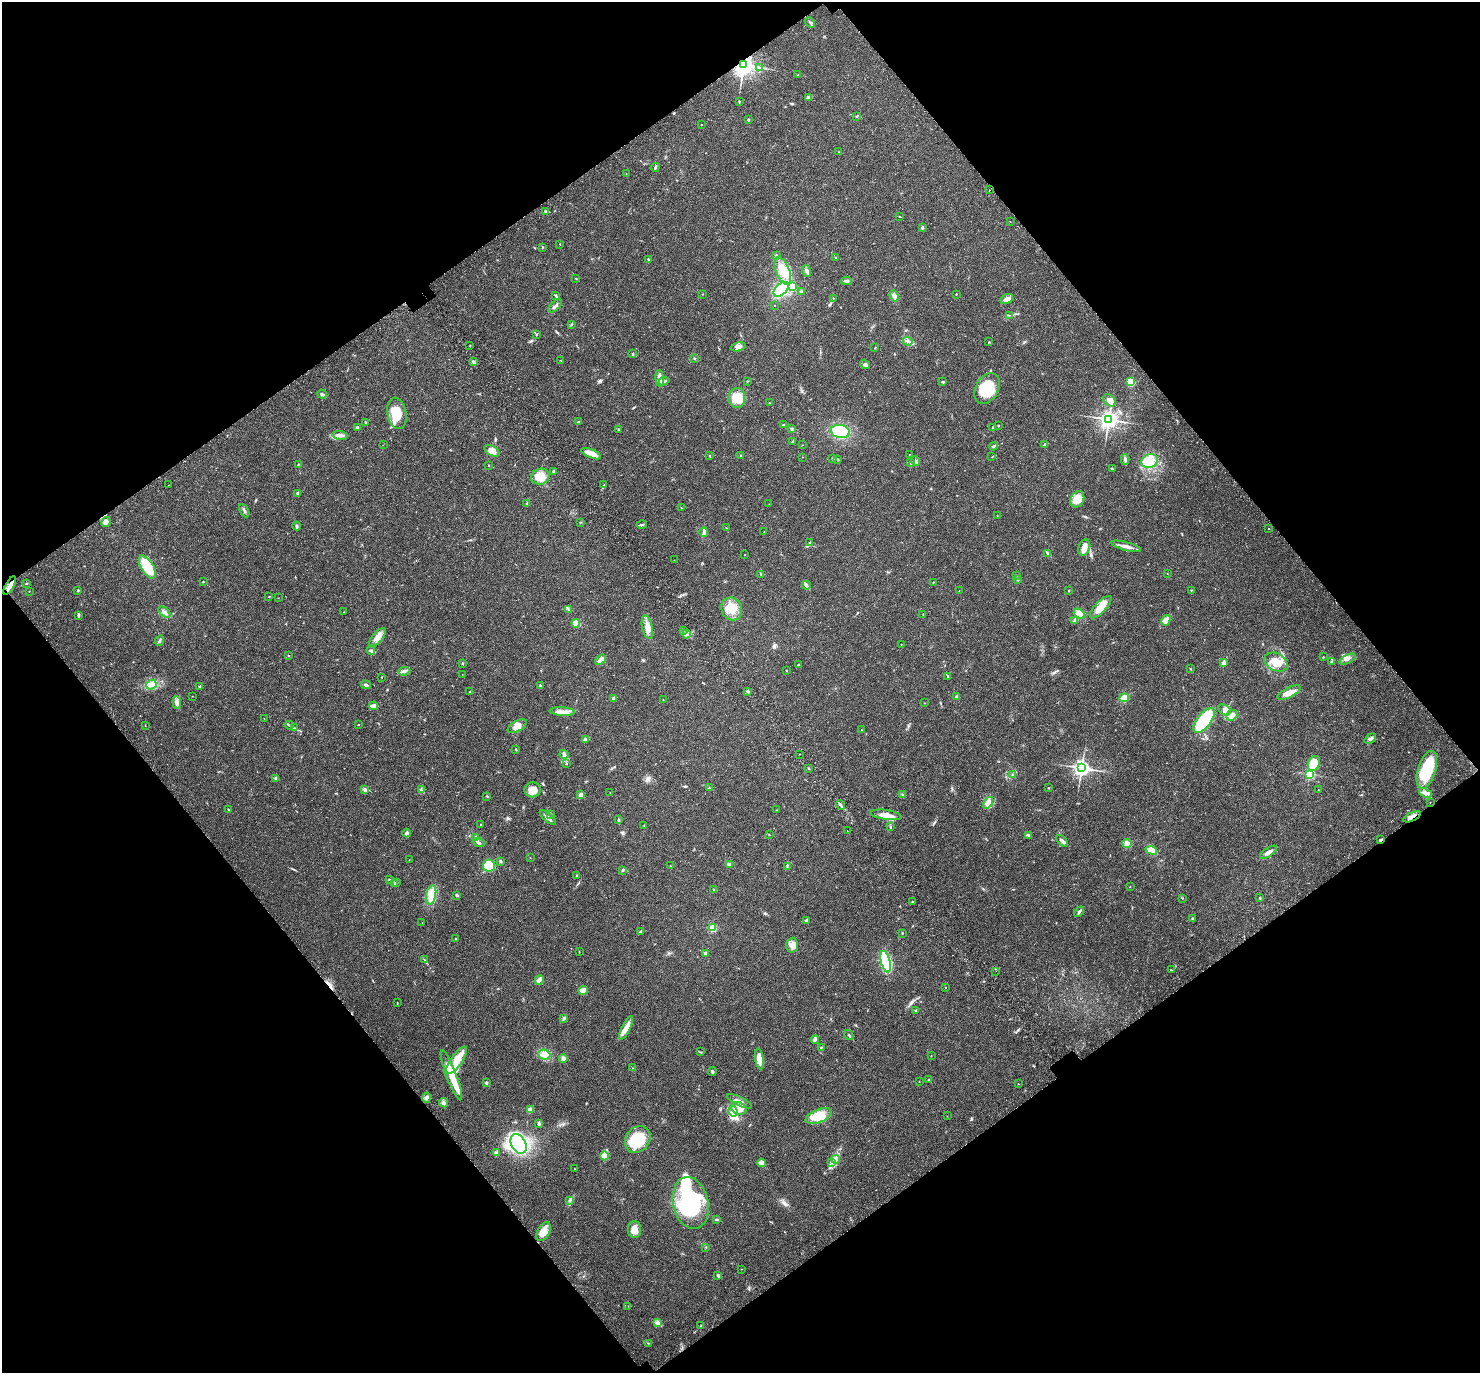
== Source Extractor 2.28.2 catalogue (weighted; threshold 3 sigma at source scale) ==
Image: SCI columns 128-6038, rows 290-5772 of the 6171 x 6121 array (HDU 1 of 3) = the unmasked area's bounding box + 8 px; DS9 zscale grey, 4 x 4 block average (1 PNG px = mean of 4 x 4 image px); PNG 1482 x 1375 px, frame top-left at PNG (2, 2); each listed source drawn as its Kron ellipse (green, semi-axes under 4 px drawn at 4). Shown black and unused: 49% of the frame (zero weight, under 3 of 4 exposures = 9% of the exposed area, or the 3 px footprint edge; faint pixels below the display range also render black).
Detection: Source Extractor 2.28.2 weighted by HDU 2 'WHT'. Background 0.0369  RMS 0.0036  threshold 0.0163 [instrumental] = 3 sigma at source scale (4.5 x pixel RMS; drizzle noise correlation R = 1.50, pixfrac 1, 0.0396/0.0396 arcsec/px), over >= 5 px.
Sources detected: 364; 4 inside a brighter object's white glare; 2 cosmic-ray / hot-pixel residue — neither listed nor drawn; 7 coinciding with a brighter row at this scale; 23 inside a brighter listed object's ellipse — not listed separately; the other 328 listed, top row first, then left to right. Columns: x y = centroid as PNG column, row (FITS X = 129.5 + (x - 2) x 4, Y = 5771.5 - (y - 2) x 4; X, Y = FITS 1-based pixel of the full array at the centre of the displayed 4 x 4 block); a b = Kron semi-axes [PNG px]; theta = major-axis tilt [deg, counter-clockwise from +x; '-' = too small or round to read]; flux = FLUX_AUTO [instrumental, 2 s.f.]
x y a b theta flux
810 22 6 2 -52 3
744 65 3 3 - 1900
759 67 3 2 - 1.7
798 75 2 2 - 0.99
808 97 3 2 - 2.4
739 102 2 2 - 1.1
857 116 2 2 - 1.4
748 120 2 2 - 2.7
701 125 2 2 - 0.93
838 152 2 2 - 1.1
655 167 4 2 - 3.1
626 174 2 2 - 0.67
989 190 2 2 - 0.37
546 211 4 2 - 3.1
899 217 2 2 - 1.1
1010 222 2 2 - 0.43
922 227 2 2 - 4.4
560 244 2 2 - 0.72
542 247 2 2 - 0.76
777 256 3 2 - 2.2
836 257 2 2 - 0.89
648 259 3 2 - 1.9
783 271 15 6 -68 31
807 271 6 3 -73 5.4
576 279 2 2 - 0.85
846 281 5 2 - 3.8
792 286 4 3 - 12
781 289 9 5 42 100
801 291 2 2 - 3.5
702 294 2 2 - 0.45
956 294 2 2 - 1.1
556 296 3 2 - 2.3
894 296 6 4 -65 7.4
833 298 2 2 - 0.85
1007 299 7 4 28 11
774 305 2 2 - 0.68
555 306 8 2 40 5.9
1009 315 2 2 - 0.71
572 324 3 2 - 1.8
536 335 2 2 - 0.87
908 341 5 2 - 3.8
989 342 2 2 - 0.77
470 346 2 2 - 1
738 347 8 3 14 8.3
875 348 2 2 - 0.88
633 354 4 2 - 1.6
694 358 3 2 - 1.3
561 360 3 2 - 1.2
473 361 3 2 - 4.1
865 364 5 3 - 5.5
660 378 8 3 -85 9.5
664 381 5 2 - 4.1
747 381 2 2 - 0.88
943 382 3 2 - 2
1131 382 4 3 - 33
987 388 17 11 60 87
322 394 4 3 - 3.8
737 398 10 8 -89 38
1109 400 7 5 -40 12
769 403 2 2 - 0.69
397 413 16 9 -80 49
1109 419 3 3 - 1300
365 422 3 2 - 1.8
578 422 3 2 - 2.1
783 425 3 2 - 1.7
998 426 3 2 - 1.2
357 427 3 2 - 2.6
992 427 3 2 - 1.2
618 429 3 2 - 2.1
792 429 3 3 - 2.4
840 431 9 6 -10 83
340 435 8 3 -9 7.9
793 441 2 2 - 1.1
1045 444 3 2 - 1.7
383 445 2 2 - 0.44
802 445 2 2 - 0.41
993 446 4 2 - 3
492 451 8 5 -28 16
591 454 10 4 -22 27
909 454 2 2 - 0.48
710 455 2 2 - 0.89
741 456 3 2 - 1.6
802 457 2 2 - 0.7
992 457 2 2 - 0.48
833 459 4 3 - 2.7
837 459 3 2 - 2.2
1125 459 5 2 - 3.2
915 461 5 2 - 2.8
1150 461 8 7 - 23
911 463 2 2 - 7.4
298 464 2 2 - 1.4
489 465 2 2 - 0.97
1112 468 3 2 - 1.8
554 471 3 2 - 5.2
540 477 9 8 - 26
168 485 2 2 - 0.72
604 485 2 2 - 1
297 493 2 2 - 7.2
1077 499 8 6 60 28
527 503 2 2 - 1.3
769 504 2 2 - 0.46
681 508 2 2 - 1
244 511 7 2 -63 4.4
997 515 2 2 - 0.4
106 522 5 4 - 7.2
580 522 2 2 - 0.85
642 525 5 2 - 3.3
297 526 4 3 - 3.1
726 528 2 2 - 0.69
1268 529 2 2 - 1.8
764 531 2 2 - 0.79
704 532 5 3 - 4.5
810 543 4 2 - 2.6
1126 546 15 3 -14 13
1084 548 8 5 72 16
1048 553 3 2 - 1.9
745 555 2 2 - 0.6
674 560 2 2 - 0.68
147 567 13 6 -59 74
1167 573 2 2 - 0.77
761 574 2 2 - 0.75
1017 576 2 2 - 1
1018 580 2 2 - 1.4
203 582 2 2 - 1.1
933 582 2 2 - 0.82
26 583 3 2 - 1.5
806 585 4 2 - 9.8
10 586 10 3 60 12
78 590 2 2 - 1.7
1191 590 2 2 - 0.94
959 591 2 2 - 0.46
1069 591 2 2 - 1.5
29 592 2 2 - 0.48
268 597 2 2 - 0.63
278 598 2 2 - 0.63
1101 607 14 5 46 32
732 609 12 10 -62 38
568 610 2 2 - 1.3
164 612 7 3 -40 6
344 612 2 2 - 0.53
923 614 2 2 - 0.68
1079 614 6 4 -39 17
79 616 4 2 - 3.1
1075 620 3 2 - 2.2
1166 620 5 4 - 18
576 623 4 4 - 23
647 627 12 5 -78 16
684 630 3 2 - 2.1
686 634 4 3 - 5.7
378 637 11 5 49 16
160 640 5 2 - 3.5
901 644 2 2 - 0.56
371 650 4 2 - 2.8
289 656 3 2 - 1
1323 657 2 2 - 1.1
1348 659 9 2 26 5.7
601 660 6 4 35 11
1276 662 12 8 -28 34
1331 662 3 2 - 2.1
463 663 2 2 - 1.4
1224 663 4 3 - 15
798 665 2 2 - 1.2
1190 669 2 2 - 0.97
786 670 3 2 - 1
404 671 6 3 4 5.6
462 674 2 2 - 0.36
948 676 2 2 - 1.3
382 677 2 2 - 1.8
151 684 5 4 - 11
366 685 5 2 - 4.7
541 686 3 2 - 2.1
199 687 3 2 - 2
748 691 3 2 - 2.5
470 692 3 2 - 1.6
1289 692 13 5 26 19
192 696 2 2 - 0.52
956 696 2 2 - 2
613 698 2 2 - 20
1124 698 5 4 - 15
663 700 3 2 - 0.91
177 702 6 3 -85 6.2
925 703 2 2 - 0.58
374 706 4 2 - 14
1224 710 7 5 -33 8.2
562 712 12 3 -3 14
1232 715 6 5 - 8.4
264 718 2 2 - 0.39
1204 720 15 7 52 120
145 725 2 2 - 0.63
290 725 4 2 - 2.8
358 725 2 2 - 0.9
517 726 11 5 31 14
294 728 3 2 - 2.4
861 730 2 2 - 1.2
1370 739 6 4 36 5.3
585 740 4 2 - 8.4
516 749 2 2 - 1.7
564 754 4 3 - 4.2
800 754 2 2 - 1.7
1314 763 8 5 68 40
566 764 2 2 - 1.1
808 768 2 2 - 1.3
1082 768 3 3 - 1000
1427 770 19 9 73 140
1309 774 2 2 - 220
1012 775 3 2 - 1.9
276 778 3 2 - 5.3
709 788 2 2 - 2
1048 788 2 2 - 0.74
365 790 4 3 - 5.1
421 790 3 2 - 2.3
532 790 8 7 - 18
1318 790 2 2 - 0.93
610 792 2 2 - 0.39
1425 793 6 3 -21 6.1
902 794 3 2 - 1.8
581 795 2 2 - 32
487 796 3 2 - 1.5
1430 802 2 2 - 0.64
988 803 6 2 55 5.8
841 805 5 2 - 4.2
228 810 4 2 - 1.6
776 810 2 2 - 0.6
551 814 3 2 - 1.6
886 815 16 5 -8 20
548 817 10 3 -41 9.1
1412 817 9 3 26 11
619 820 2 2 - 2.4
480 825 2 2 - 0.99
644 826 2 2 - 0.56
891 827 3 2 - 1.5
847 831 2 2 - 2.8
407 833 4 3 - 4.3
769 835 3 2 - 0.88
1028 835 3 2 - 3.2
476 837 4 2 - 2.9
1381 840 2 2 - 17
1062 841 7 2 -43 6.9
479 842 6 2 -20 4
1127 843 4 3 - 9
1151 850 6 4 -19 20
1268 852 10 4 35 8.1
530 858 2 2 - 0.6
409 860 2 2 - 0.53
500 861 4 2 - 3
729 864 4 3 - 5.8
489 866 6 6 - 63
670 866 2 2 - 1.4
787 866 3 2 - 1.4
622 870 2 2 - 7.7
577 875 2 2 - 1.9
389 880 2 2 - 0.68
396 882 2 2 - 1.4
394 883 2 2 - 1.3
1130 886 2 2 - 0.56
714 890 3 2 - 1.7
431 895 10 5 77 34
457 895 3 2 - 2.6
1182 898 2 2 - 1.1
1260 898 2 2 - 1.8
912 902 2 2 - 1.5
1079 912 6 2 47 3.2
1192 918 2 2 - 1.4
806 920 2 2 - 3.7
422 923 2 2 - 0.38
712 928 2 2 - 120
640 932 4 2 - 3.8
902 933 4 2 - 0.99
455 939 3 2 - 0.96
792 945 7 6 - 13
579 952 2 2 - 0.78
706 953 4 3 - 5.4
424 960 4 2 - 1.9
886 962 11 4 -77 190
1171 970 2 2 - 1.3
996 971 2 2 - 0.31
539 980 5 3 - 10
945 987 2 2 - 0.62
583 990 5 4 - 12
397 1003 2 2 - 0.54
916 1010 3 2 - 2.2
564 1018 4 3 - 4.5
626 1028 13 4 63 16
849 1035 5 2 - 2.4
815 1040 4 3 - 4.3
821 1047 2 2 - 1.3
700 1052 3 2 - 1.3
544 1055 6 5 - 11
931 1056 2 2 - 0.4
563 1058 4 3 - 6.8
759 1059 10 4 -82 23
457 1060 16 6 55 33
633 1068 2 2 - 0.58
712 1072 4 3 - 3.5
451 1075 27 5 -69 42
929 1080 2 2 - 5
919 1081 2 2 - 0.61
486 1083 2 2 - 9.4
1018 1084 2 2 - 0.52
426 1098 5 3 - 5.7
739 1101 13 3 -27 9.4
443 1103 5 3 - 6
739 1108 8 6 -21 31
530 1110 2 2 - 49
733 1111 5 4 - 9.6
818 1116 14 6 22 45
947 1116 2 2 - 0.48
539 1123 3 2 - 2.1
638 1139 14 12 51 85
519 1144 10 7 -62 290
496 1152 4 2 - 2.3
604 1156 4 3 - 36
836 1159 4 4 - 6.3
831 1162 2 2 - 1.2
761 1163 4 3 - 5.3
575 1169 2 2 - 1.2
570 1200 4 2 - 2.9
691 1203 26 17 -77 200
717 1220 4 2 - 2.3
634 1229 8 6 -90 18
543 1232 10 6 59 21
706 1247 2 2 - 0.82
741 1269 2 2 - 0.59
718 1276 3 3 - 2.3
628 1306 2 2 - 0.47
658 1323 3 2 - 2.1
701 1326 2 2 - 1.4
648 1343 2 2 - 0.93
Overlapping masked pixels (flux is a lower limit): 4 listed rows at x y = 744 65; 10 586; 1412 817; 1381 840
Diffuse or blended objects may show on this block-average render without a row.